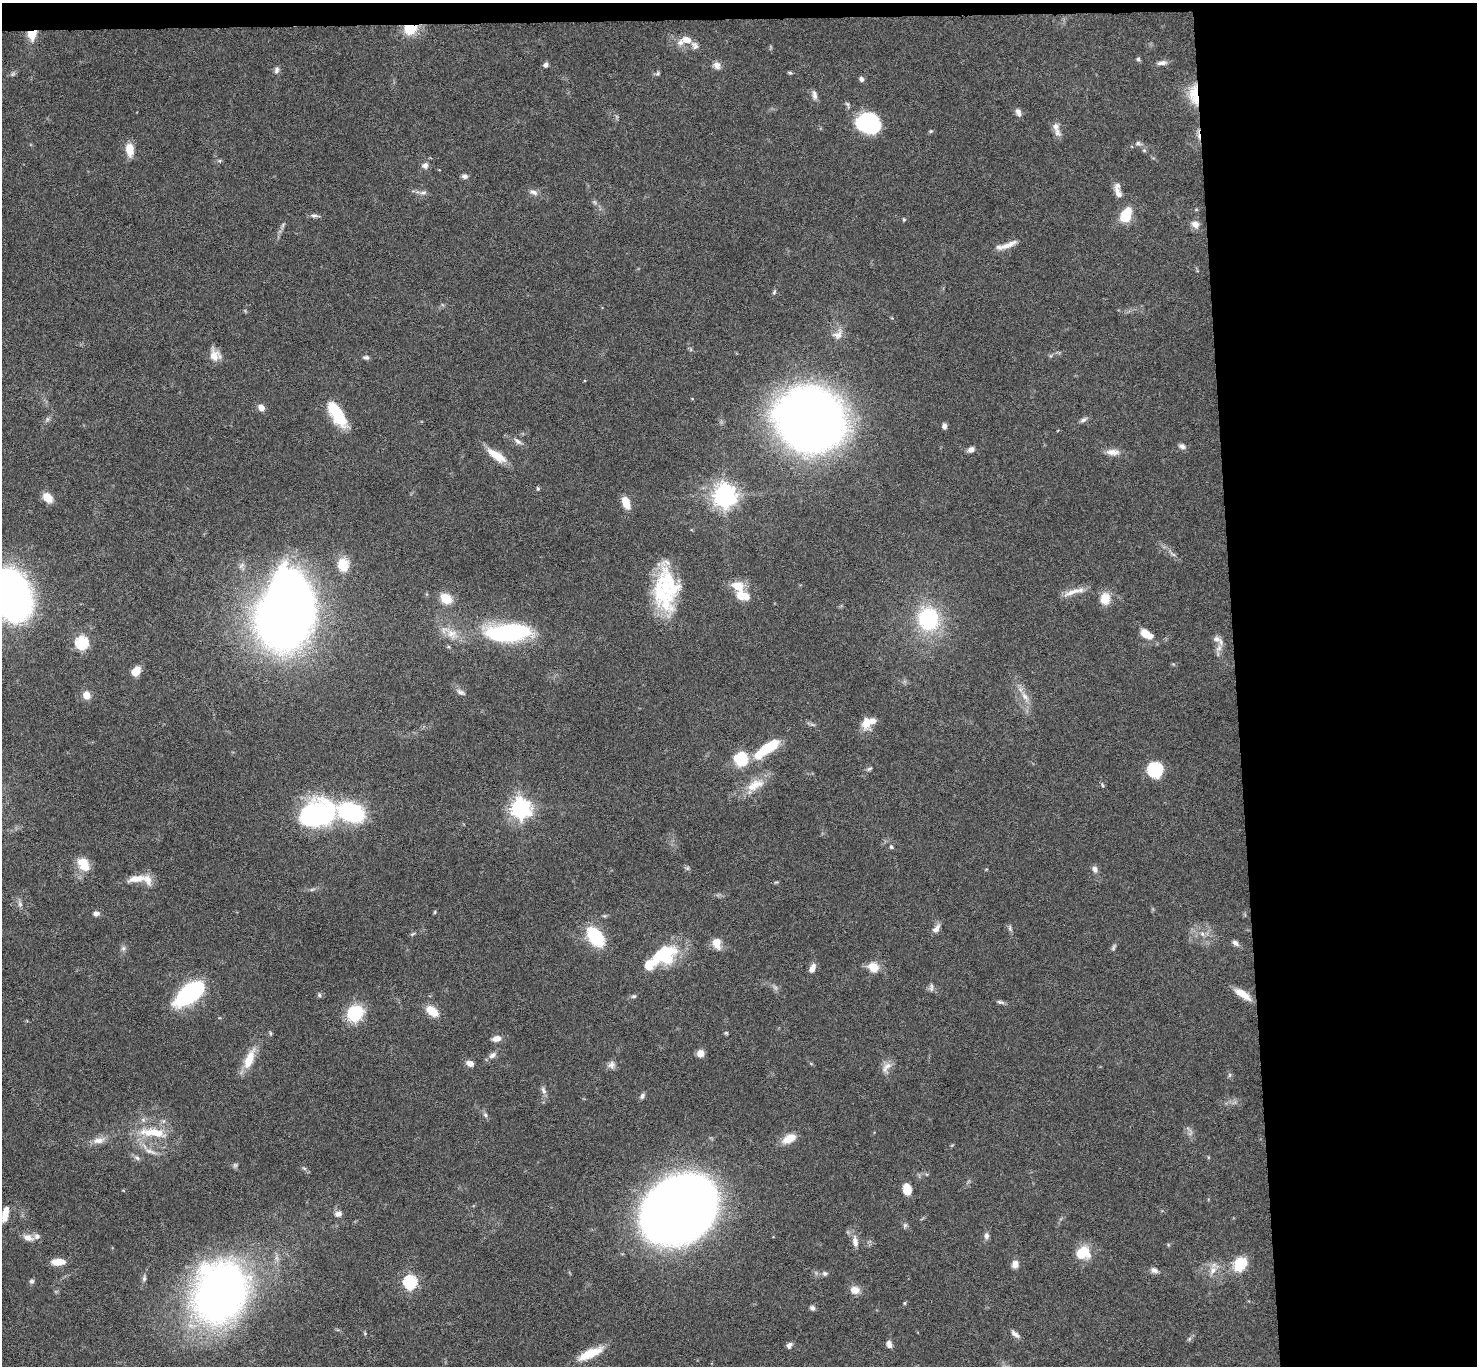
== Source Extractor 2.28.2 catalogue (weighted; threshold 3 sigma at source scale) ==
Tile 3 of 3 x 3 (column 3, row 1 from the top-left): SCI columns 2953-4427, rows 2910-4273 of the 4427 x 4397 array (HDU 1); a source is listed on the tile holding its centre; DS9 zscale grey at full resolution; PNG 1479 x 1368 px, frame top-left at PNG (2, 3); no overlay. Shown black and unused: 17% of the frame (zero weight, under 4 of 8 exposures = <1% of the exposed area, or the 3 px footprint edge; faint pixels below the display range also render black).
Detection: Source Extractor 2.28.2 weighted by HDU 2 'WHT'; one run over the whole footprint, this tile lists its part. Background 0.0434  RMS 0.0035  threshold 0.0145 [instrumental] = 3 sigma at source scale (4.09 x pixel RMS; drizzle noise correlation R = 1.36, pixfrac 0.8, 0.05/0.05 arcsec/px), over >= 5 px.
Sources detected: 174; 3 too faint to see at this stretch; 2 inside a brighter object's white glare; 1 cosmic-ray / hot-pixel residue — not listed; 10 inside a brighter listed object's ellipse — not listed separately; the other 158 listed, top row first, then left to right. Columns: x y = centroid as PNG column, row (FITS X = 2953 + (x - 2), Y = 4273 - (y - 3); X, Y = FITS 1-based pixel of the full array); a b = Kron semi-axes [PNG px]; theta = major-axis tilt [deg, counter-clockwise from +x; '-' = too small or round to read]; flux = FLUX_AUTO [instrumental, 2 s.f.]
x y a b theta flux
410 29 14 11 12 8.8
32 34 11 9 76 5
686 40 13 8 -14 3.1
1138 59 6 5 - 0.62
1162 63 14 6 8 1.5
546 65 6 5 - 1
717 65 10 8 -59 1.7
277 70 9 6 70 1.1
790 73 6 4 -17 0.44
658 74 7 6 - 0.59
861 79 6 5 - 0.99
814 95 12 6 -80 1.4
1194 95 29 12 -85 7.8
1018 112 9 6 -69 1.6
868 124 23 18 -16 26
931 131 5 5 - 0.43
1057 132 13 8 -68 1.9
1138 143 8 6 -2 0.94
130 149 15 9 -84 4.6
425 165 8 8 - 1.4
465 176 8 6 -11 0.99
533 192 12 7 -20 1.5
423 193 10 5 1 1.1
1118 193 18 8 -67 2.7
314 215 10 6 -7 1
1126 215 19 11 63 8.1
904 219 5 4 - 0.37
1195 224 11 9 -33 2.2
283 225 8 4 54 0.64
1007 245 29 6 19 3.3
774 292 8 4 75 0.57
838 334 17 11 41 3
215 355 15 12 -53 3.5
366 357 8 5 -12 0.8
261 408 8 6 -40 2
337 414 26 11 -57 16
47 419 7 6 - 0.78
810 420 45 40 -29 540
1083 420 11 5 29 1
944 426 6 5 - 1.2
518 441 12 6 -33 1.5
1182 446 9 7 -23 1.1
971 449 8 6 25 1.3
1112 452 19 8 -4 2.8
497 455 25 9 -34 6.4
538 489 5 4 - 0.47
725 495 8 8 - 280
47 497 11 8 -45 4.4
626 503 13 7 -69 5.3
343 565 8 7 - 11
737 586 16 11 -20 5.3
666 587 48 26 -89 28
1072 592 29 6 20 3.4
13 595 32 22 -77 200
742 596 12 8 -15 6.5
446 598 13 10 -33 5.4
1105 598 13 11 82 5.2
292 599 67 38 -71 230
928 619 21 19 -78 32
508 633 43 16 4 49
452 634 16 12 -28 4.3
1146 634 16 8 -30 4.7
1217 639 13 7 -19 1.7
82 642 6 6 - 41
1219 648 12 7 52 1.7
136 671 11 8 54 4.1
461 692 12 6 -27 1.2
86 695 9 7 -65 3.2
1025 697 15 7 -53 2.5
866 723 18 11 -85 3.9
812 724 7 4 -19 0.64
768 748 22 12 30 10
741 759 14 12 -64 14
869 769 8 4 29 0.61
1155 770 14 14 - 13
755 785 29 13 28 6.6
1102 785 5 3 - 0.4
521 808 7 7 - 190
351 812 21 14 -22 40
318 813 33 24 7 64
891 847 6 4 -73 0.59
84 864 13 9 -61 8.2
687 868 6 5 - 0.58
1095 869 9 6 -74 1.3
137 878 27 9 10 4.6
776 882 6 3 18 0.38
312 889 7 4 19 0.56
435 912 5 4 - 0.36
96 913 8 6 12 1.3
936 928 14 7 51 1.7
1010 929 9 5 -65 0.75
413 934 8 4 31 0.49
1202 934 7 6 - 1.1
596 937 16 10 -54 24
716 943 14 9 -72 3.7
1235 943 10 6 -40 1.2
1113 947 11 4 67 0.7
123 948 7 6 - 0.85
663 954 31 18 35 22
873 967 13 11 -33 4.7
812 968 10 6 66 2.3
931 987 11 5 86 0.9
775 988 8 5 -45 0.88
190 993 24 11 35 62
1243 994 21 7 -33 4.5
319 995 7 5 -17 0.64
634 996 7 5 13 0.61
1000 1002 10 5 -13 0.85
432 1011 14 8 -37 6.3
355 1013 17 15 50 15
270 1033 6 4 -88 0.45
726 1033 6 4 -43 0.43
497 1039 10 7 11 2.2
700 1053 8 7 - 2.5
492 1055 10 7 35 1.5
249 1059 29 11 68 6.6
470 1063 8 6 -22 2.2
611 1065 10 10 - 1.6
887 1066 14 8 32 2.4
1230 1075 6 4 89 0.55
543 1090 11 5 -61 1.1
642 1096 8 5 68 0.84
485 1115 7 5 -67 0.74
143 1120 7 6 - 0.96
153 1132 41 12 -6 10
789 1138 16 9 28 5
99 1140 17 8 9 2.9
151 1151 20 6 -18 2.3
137 1158 9 5 -41 0.93
235 1165 6 6 - 0.68
304 1168 7 4 -19 0.55
907 1189 11 8 -77 4.4
679 1210 52 39 36 820
5 1214 16 6 78 4.4
338 1214 9 7 11 1.6
905 1225 6 6 - 0.66
986 1236 8 6 90 1.2
28 1238 14 8 -20 2.5
855 1242 16 7 -81 2.4
1083 1253 17 15 18 7.4
58 1262 15 7 1 4.4
1015 1264 8 7 - 2.1
1240 1264 17 14 54 8.6
1154 1270 9 7 -22 1.4
1213 1270 12 9 47 2.7
825 1273 6 6 - 0.82
144 1278 8 5 81 0.85
32 1281 6 6 - 0.76
410 1282 6 6 - 46
855 1290 11 9 -8 2.8
220 1293 40 32 69 270
904 1303 4 4 - 0.36
812 1308 6 6 - 0.91
1015 1334 13 6 -37 1.4
1189 1339 6 5 - 0.57
889 1344 8 6 -73 1.6
789 1345 8 6 56 1.1
590 1353 31 9 24 7.8
Overlapping masked pixels (flux is a lower limit): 3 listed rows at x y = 410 29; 32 34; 1194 95
Isophote crosses this tile's border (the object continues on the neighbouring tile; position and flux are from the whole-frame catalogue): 2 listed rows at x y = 13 595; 590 1353